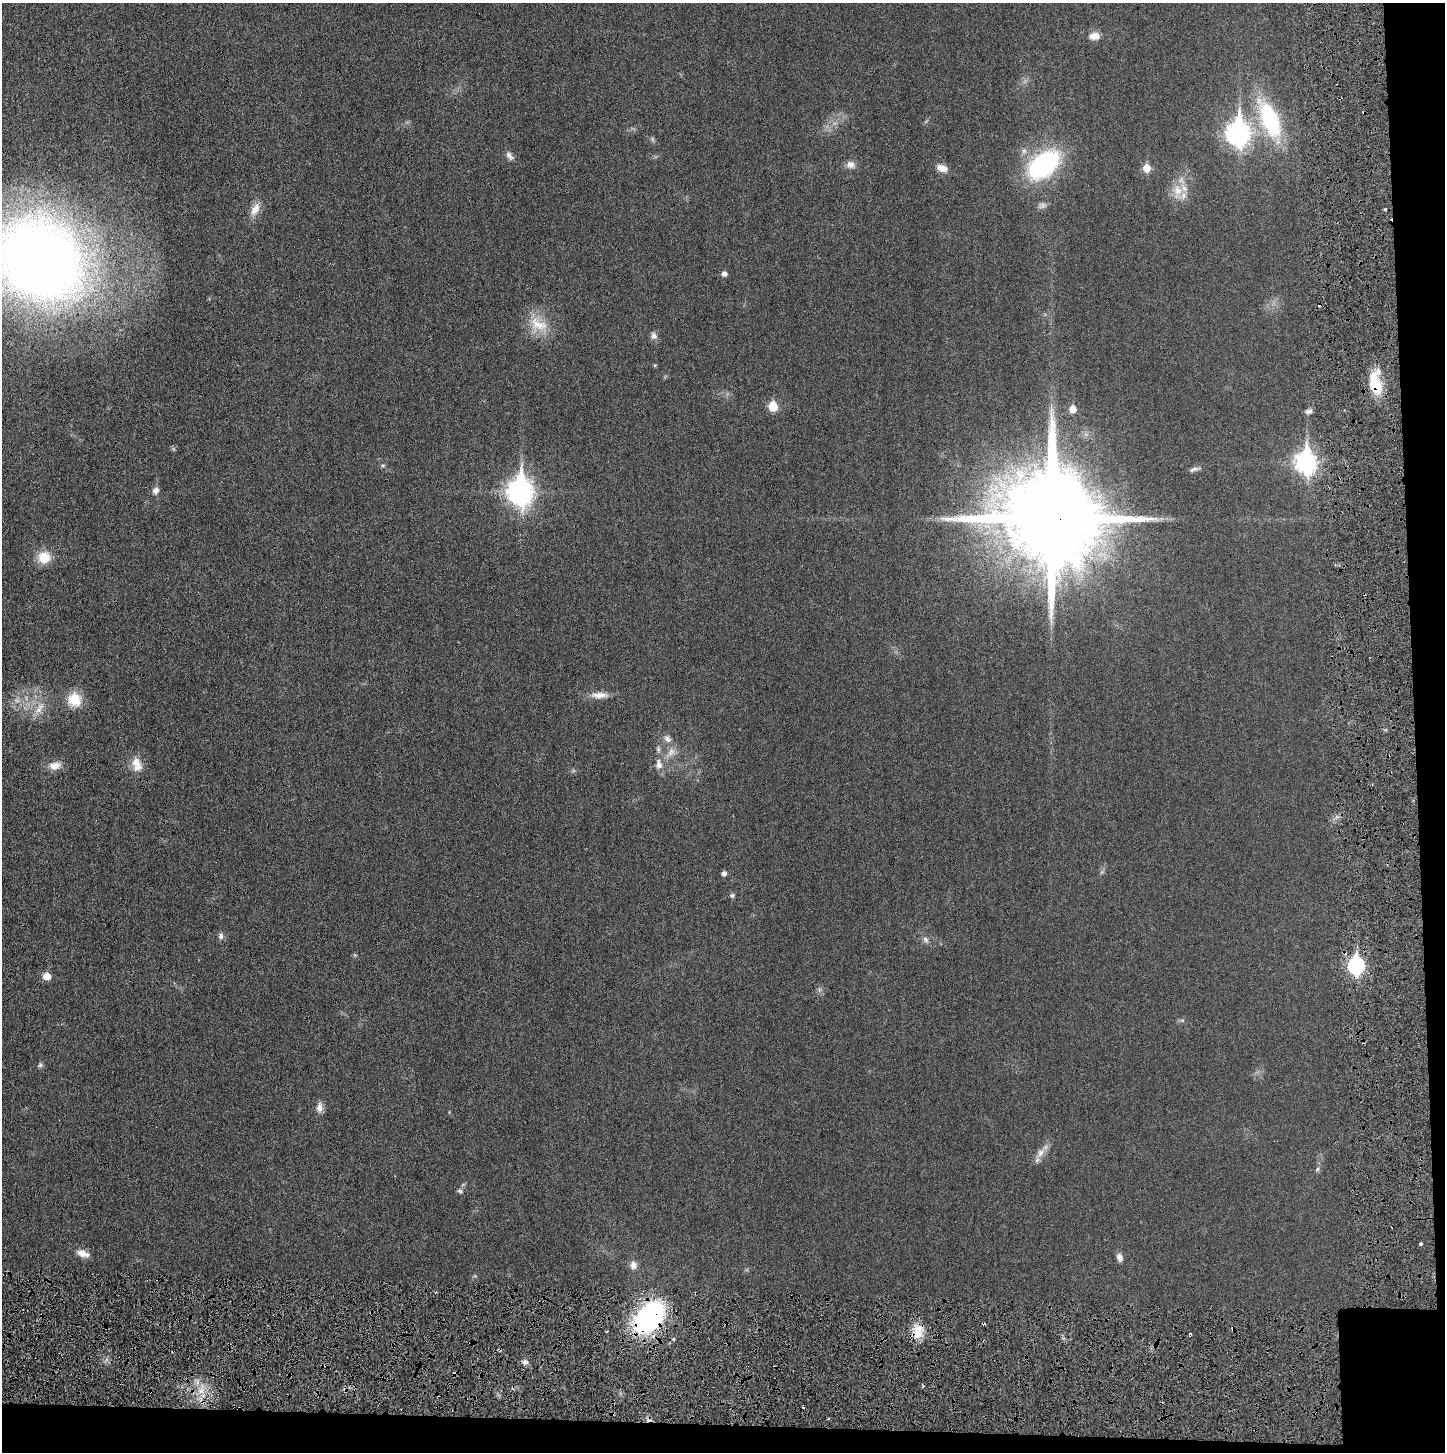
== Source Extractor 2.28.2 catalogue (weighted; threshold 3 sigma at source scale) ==
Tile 9 of 3 x 3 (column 3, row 3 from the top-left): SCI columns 2898-4340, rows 32-1481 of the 4341 x 4384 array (HDU 1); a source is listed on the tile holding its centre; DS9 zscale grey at full resolution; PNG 1447 x 1454 px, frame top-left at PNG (2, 3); no overlay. Shown black and unused: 5% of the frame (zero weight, under 3 of 6 exposures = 1% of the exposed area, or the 3 px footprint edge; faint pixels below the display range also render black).
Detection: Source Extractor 2.28.2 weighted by HDU 2 'WHT'; one run over the whole footprint, this tile lists its part. Background 0.0196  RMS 0.0039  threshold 0.0159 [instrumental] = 3 sigma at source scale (4.09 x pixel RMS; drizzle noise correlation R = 1.36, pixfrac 0.8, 0.05/0.05 arcsec/px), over >= 5 px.
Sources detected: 71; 2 too faint to see at this stretch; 8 cosmic-ray / hot-pixel residue — not listed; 1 inside a brighter listed object's ellipse — not listed separately; the other 60 listed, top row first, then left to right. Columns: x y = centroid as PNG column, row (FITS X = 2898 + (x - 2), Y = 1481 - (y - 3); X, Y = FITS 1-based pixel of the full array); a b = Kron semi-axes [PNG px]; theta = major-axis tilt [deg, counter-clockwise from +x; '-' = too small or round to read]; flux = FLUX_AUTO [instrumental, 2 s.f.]
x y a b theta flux
1094 36 14 9 5 3
1269 119 39 17 -66 36
1238 133 11 8 89 220
652 139 7 4 -72 0.57
509 156 13 7 -53 1.4
850 164 11 10 - 2
1044 165 31 19 40 53
942 168 13 8 -21 2.9
1146 168 6 5 - 7.2
1178 190 16 12 -74 5.2
255 209 19 10 61 3.6
1385 209 4 3 - 0.42
40 260 67 57 -38 460
724 273 5 5 - 1.4
538 324 28 15 -24 8.5
654 336 9 8 - 1.5
655 365 4 4 - 0.41
1375 384 27 12 -74 12
773 406 6 6 - 12
1072 409 6 5 - 4.3
1309 411 9 6 17 1.3
1306 462 10 8 -90 180
383 465 7 4 -8 0.51
1194 469 13 5 18 1.1
155 490 9 7 48 1.6
520 491 11 9 -89 300
1051 518 26 25 - 9300
44 557 14 14 - 6.5
599 695 23 8 2 3.5
74 699 13 12 - 9.1
39 708 19 8 58 3.6
667 739 11 8 -41 1.8
658 749 9 5 -80 0.92
671 752 13 9 64 2.8
137 764 20 12 -73 4.2
659 764 15 9 -87 2.8
55 766 15 10 6 3.5
724 873 5 5 - 1.3
732 895 7 5 51 0.6
221 936 9 7 86 1.2
925 939 9 7 -47 1.2
1356 965 8 7 - 75
47 976 6 6 - 5.4
40 1065 6 6 - 0.7
319 1107 14 8 86 2.1
1040 1153 14 9 57 2.8
1317 1169 6 4 61 0.61
460 1191 8 5 -11 0.7
1421 1244 3 3 - 1.4
83 1253 16 8 -20 3
1120 1257 10 7 -71 1.7
633 1265 11 9 90 2
649 1318 27 18 47 85
726 1324 6 3 1 0.47
1233 1329 4 3 - 0.88
917 1332 21 12 73 5.7
673 1339 4 4 - 0.5
525 1362 8 5 0 1.2
201 1391 7 7 - 2
828 1419 3 2 - 0.41
Overlapping masked pixels (flux is a lower limit): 7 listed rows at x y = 1375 384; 1051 518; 1356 965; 649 1318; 726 1324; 1233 1329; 917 1332
Isophote crosses this tile's border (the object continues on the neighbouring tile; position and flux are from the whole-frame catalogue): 1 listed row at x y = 40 260